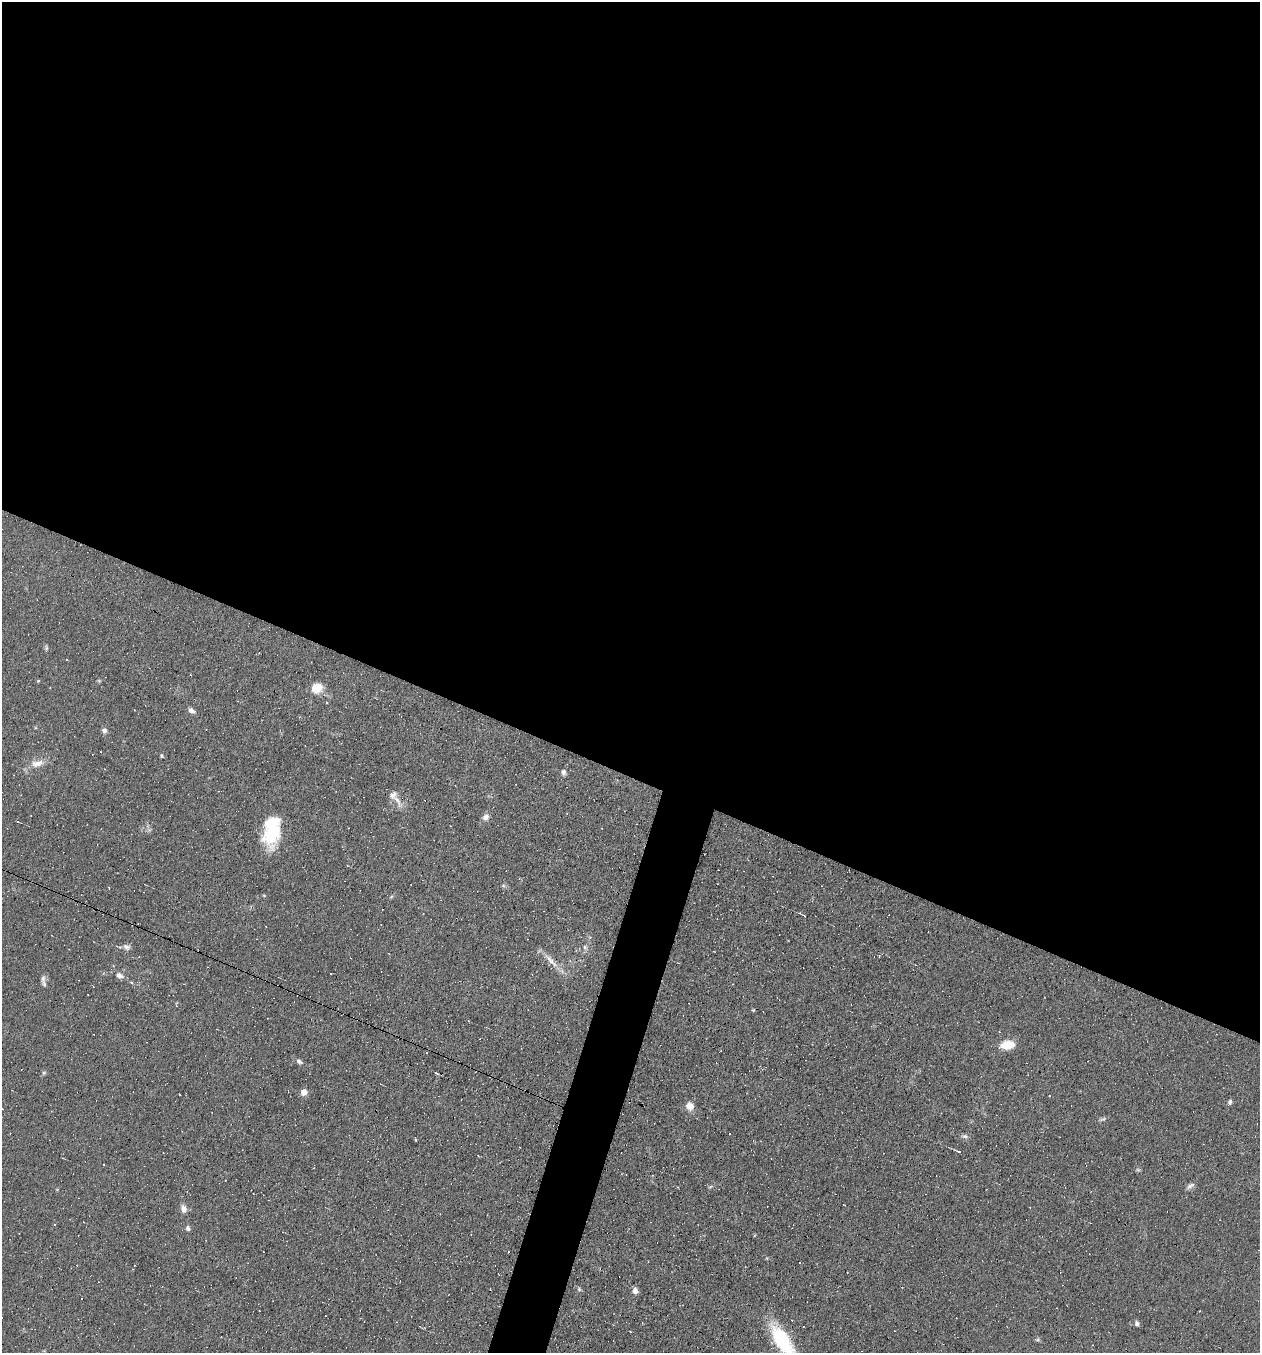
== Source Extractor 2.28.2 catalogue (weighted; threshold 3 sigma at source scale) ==
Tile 3 of 4 x 4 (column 3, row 1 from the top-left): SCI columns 2644-3901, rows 4055-5405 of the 5417 x 5405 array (HDU 1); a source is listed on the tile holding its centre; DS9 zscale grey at full resolution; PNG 1262 x 1355 px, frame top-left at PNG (2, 2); no overlay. Shown black and unused: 59% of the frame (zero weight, under 4 of 8 exposures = <1% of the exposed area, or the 3 px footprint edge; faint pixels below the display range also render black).
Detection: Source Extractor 2.28.2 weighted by HDU 2 'WHT'; one run over the whole footprint, this tile lists its part. Background 0.0908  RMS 0.0069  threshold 0.0281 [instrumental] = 3 sigma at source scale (4.09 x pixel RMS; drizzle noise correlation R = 1.36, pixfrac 0.8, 0.05/0.05 arcsec/px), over >= 5 px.
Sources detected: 92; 36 cosmic-ray / hot-pixel residue — not listed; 3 inside a brighter listed object's ellipse — not listed separately; the other 53 listed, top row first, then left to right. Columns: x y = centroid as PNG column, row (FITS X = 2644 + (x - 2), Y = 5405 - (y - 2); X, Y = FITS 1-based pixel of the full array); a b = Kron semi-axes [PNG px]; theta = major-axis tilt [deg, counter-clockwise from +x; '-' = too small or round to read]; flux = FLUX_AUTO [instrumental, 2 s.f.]
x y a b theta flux
46 648 7 4 -82 1
259 653 3 2 - 0.45
38 681 5 3 - 0.54
317 688 10 9 - 12
326 703 3 3 - 1.2
191 710 8 5 -33 2.8
104 730 6 5 - 2.4
162 755 5 4 - 0.79
37 763 19 9 14 6.4
563 772 7 5 -74 1.9
397 801 21 6 -65 4.5
486 817 9 7 65 3.2
18 821 3 3 - 0.74
272 834 30 19 68 30
347 866 3 3 - 1
503 886 6 4 0 0.96
264 895 5 3 - 0.56
804 915 4 3 - 0.66
265 926 2 2 - 0.39
126 947 10 7 -27 2.3
585 947 7 5 -73 1.7
550 960 22 7 -49 6.4
331 973 3 3 - 0.97
119 975 11 7 -24 3.3
131 982 3 3 - 12
44 984 12 6 -70 2.3
753 1010 5 4 - 0.71
1007 1045 13 8 10 14
427 1053 3 3 - 0.85
299 1061 9 6 -44 1.8
44 1073 5 4 - 0.98
304 1092 5 4 - 11
1230 1102 6 5 - 1.5
690 1106 9 8 - 5.4
1103 1119 12 4 23 1.3
965 1136 10 5 -1 1.8
416 1140 3 2 - 1.3
104 1165 3 2 - 0.63
1138 1170 6 4 -1 0.88
1190 1186 13 6 34 2.2
57 1189 5 3 - 0.52
184 1209 10 7 -75 3.5
188 1228 6 5 - 1.8
648 1262 3 2 - 0.37
800 1263 3 2 - 0.45
579 1289 6 5 - 1.1
635 1291 7 5 -79 3
792 1320 3 2 - 0.66
1137 1323 7 6 - 1.7
803 1327 3 2 - 0.97
1038 1339 7 5 18 1.1
782 1341 33 12 -58 57
1093 1345 4 2 - 0.39
Isophote crosses this tile's border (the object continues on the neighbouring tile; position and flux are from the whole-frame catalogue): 1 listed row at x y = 782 1341